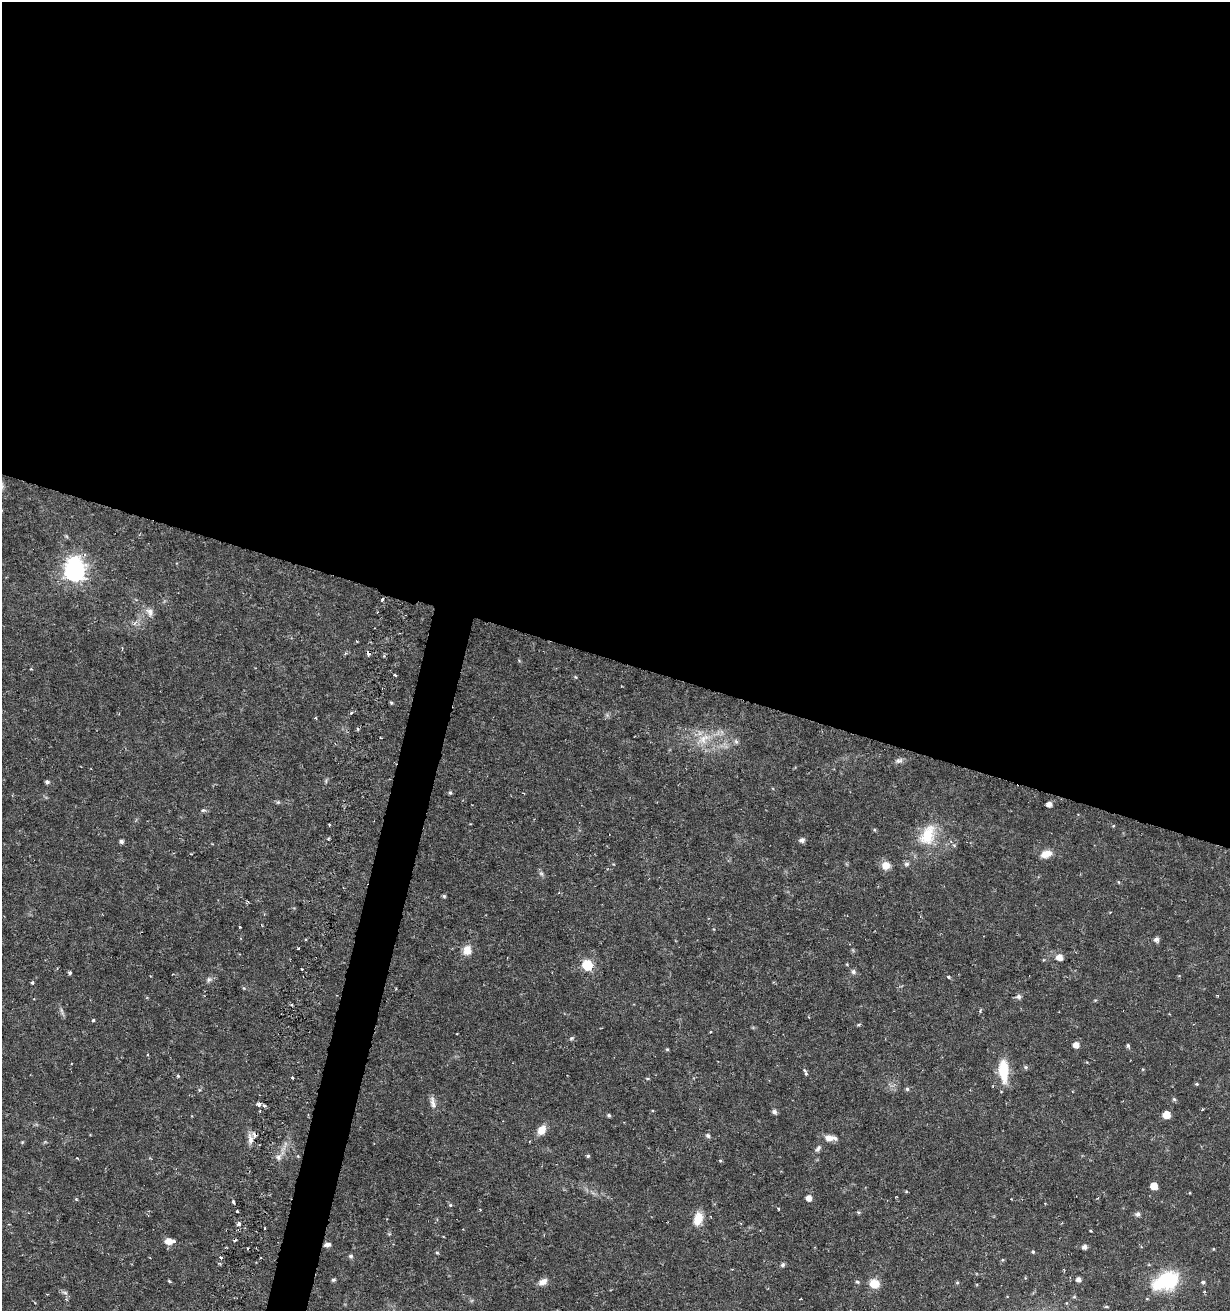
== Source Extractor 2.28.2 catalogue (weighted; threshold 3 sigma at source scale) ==
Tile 3 of 4 x 4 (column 3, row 1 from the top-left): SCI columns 2824-4051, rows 3936-5244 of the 5530 x 5283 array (HDU 1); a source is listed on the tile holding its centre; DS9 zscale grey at full resolution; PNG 1232 x 1313 px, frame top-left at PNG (2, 2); no overlay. Shown black and unused: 52% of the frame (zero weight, under 3 of 6 exposures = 2% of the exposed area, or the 3 px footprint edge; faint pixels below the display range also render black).
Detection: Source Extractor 2.28.2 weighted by HDU 2 'WHT'; one run over the whole footprint, this tile lists its part. Background 0.0157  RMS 0.0012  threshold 0.00481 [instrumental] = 3 sigma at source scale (4.09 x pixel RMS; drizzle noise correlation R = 1.36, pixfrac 0.8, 0.0396/0.0396 arcsec/px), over >= 5 px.
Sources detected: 124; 1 inside a brighter object's white glare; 5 cosmic-ray / hot-pixel residue — not listed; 3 inside a brighter listed object's ellipse — not listed separately; the other 115 listed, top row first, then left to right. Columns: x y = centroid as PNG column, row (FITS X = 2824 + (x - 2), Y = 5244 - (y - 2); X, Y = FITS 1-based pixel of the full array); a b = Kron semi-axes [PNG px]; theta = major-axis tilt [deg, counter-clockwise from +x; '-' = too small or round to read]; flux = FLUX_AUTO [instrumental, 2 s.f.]
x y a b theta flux
74 571 8 7 - 53
383 599 3 3 - 0.23
150 612 13 9 -72 0.7
135 623 9 3 45 0.25
31 669 4 3 - 0.093
395 675 3 2 - 0.2
576 677 4 4 - 0.11
391 703 5 4 - 0.15
315 718 4 3 - 0.093
704 739 23 12 30 2.3
736 741 7 5 -68 0.26
899 761 11 7 20 0.39
326 781 6 4 -73 0.16
47 782 4 4 - 0.28
450 793 5 4 - 0.17
278 802 6 4 44 0.15
1049 804 5 4 - 0.64
203 810 7 5 10 0.25
329 825 3 3 - 0.11
1113 826 5 3 - 0.086
928 835 31 20 67 3.8
329 838 4 3 - 0.12
802 840 6 5 - 0.41
121 841 4 4 - 0.33
954 845 5 4 - 0.16
191 854 4 2 - 0.064
1046 854 14 8 20 1
907 864 8 6 1 0.28
886 865 11 10 - 0.92
541 874 8 6 -68 0.26
1118 882 5 3 - 0.097
444 896 4 4 - 0.19
240 927 2 2 - 0.096
1156 939 5 5 - 0.48
467 950 13 10 81 1.1
1059 957 6 5 - 0.99
847 964 5 3 - 0.089
587 965 6 6 - 8.3
70 972 4 3 - 0.32
853 972 6 6 - 0.32
948 977 4 3 - 0.18
209 979 8 7 - 0.33
32 983 4 3 - 0.22
1019 997 7 6 - 0.37
62 1011 14 3 -68 0.28
980 1011 6 4 61 0.16
93 1020 4 4 - 0.15
571 1038 6 5 - 0.17
1076 1045 5 5 - 0.92
1128 1045 6 4 -70 0.18
667 1049 4 4 - 0.12
1025 1067 6 5 - 0.19
1143 1069 5 3 - 0.1
1004 1071 26 10 -87 3.2
806 1074 5 4 - 0.14
178 1076 4 3 - 0.15
292 1078 3 2 - 0.15
647 1078 5 3 - 0.11
1197 1084 5 4 - 0.13
907 1089 5 5 - 0.21
1174 1099 5 5 - 0.18
433 1102 18 6 -78 0.62
259 1104 4 3 - 0.37
264 1105 3 3 - 0.23
774 1112 5 4 - 0.4
609 1115 5 4 - 0.18
1166 1115 5 5 - 1.9
542 1130 10 8 60 1.3
708 1135 6 5 - 0.29
829 1138 11 8 2 0.76
250 1139 16 7 -79 0.68
22 1142 5 4 - 0.1
818 1148 11 6 54 0.33
298 1156 5 4 - 0.11
588 1156 5 4 - 0.19
278 1157 8 6 -75 0.38
720 1161 5 4 - 0.12
1154 1186 5 5 - 1.7
906 1191 5 3 - 0.097
1190 1193 4 3 - 0.068
809 1198 5 5 - 0.88
76 1199 5 3 - 0.11
233 1202 4 3 - 0.43
450 1205 5 5 - 0.14
778 1209 3 3 - 0.11
237 1211 3 3 - 0.18
858 1212 5 4 - 0.15
1138 1214 5 5 - 0.4
698 1219 18 11 77 1.6
239 1224 4 4 - 0.46
265 1228 3 2 - 0.083
1091 1230 3 2 - 0.13
168 1241 6 6 - 1.2
327 1244 7 4 10 0.37
815 1247 4 3 - 0.085
1085 1247 5 4 - 0.46
1213 1249 5 3 - 0.085
1033 1252 5 4 - 0.16
437 1253 4 4 - 0.12
351 1256 5 5 - 0.23
221 1258 3 3 - 0.3
1003 1260 5 4 - 0.12
782 1265 5 5 - 0.26
1078 1279 5 4 - 0.45
333 1280 4 4 - 0.21
169 1281 5 3 - 0.13
1165 1281 34 20 23 6.7
543 1282 10 7 34 0.73
857 1282 6 4 -21 0.17
957 1282 5 4 - 0.14
1203 1282 5 4 - 0.21
874 1284 12 10 -26 1.4
65 1292 8 4 -9 0.24
1074 1297 5 4 - 0.14
1107 1307 6 3 0 0.13